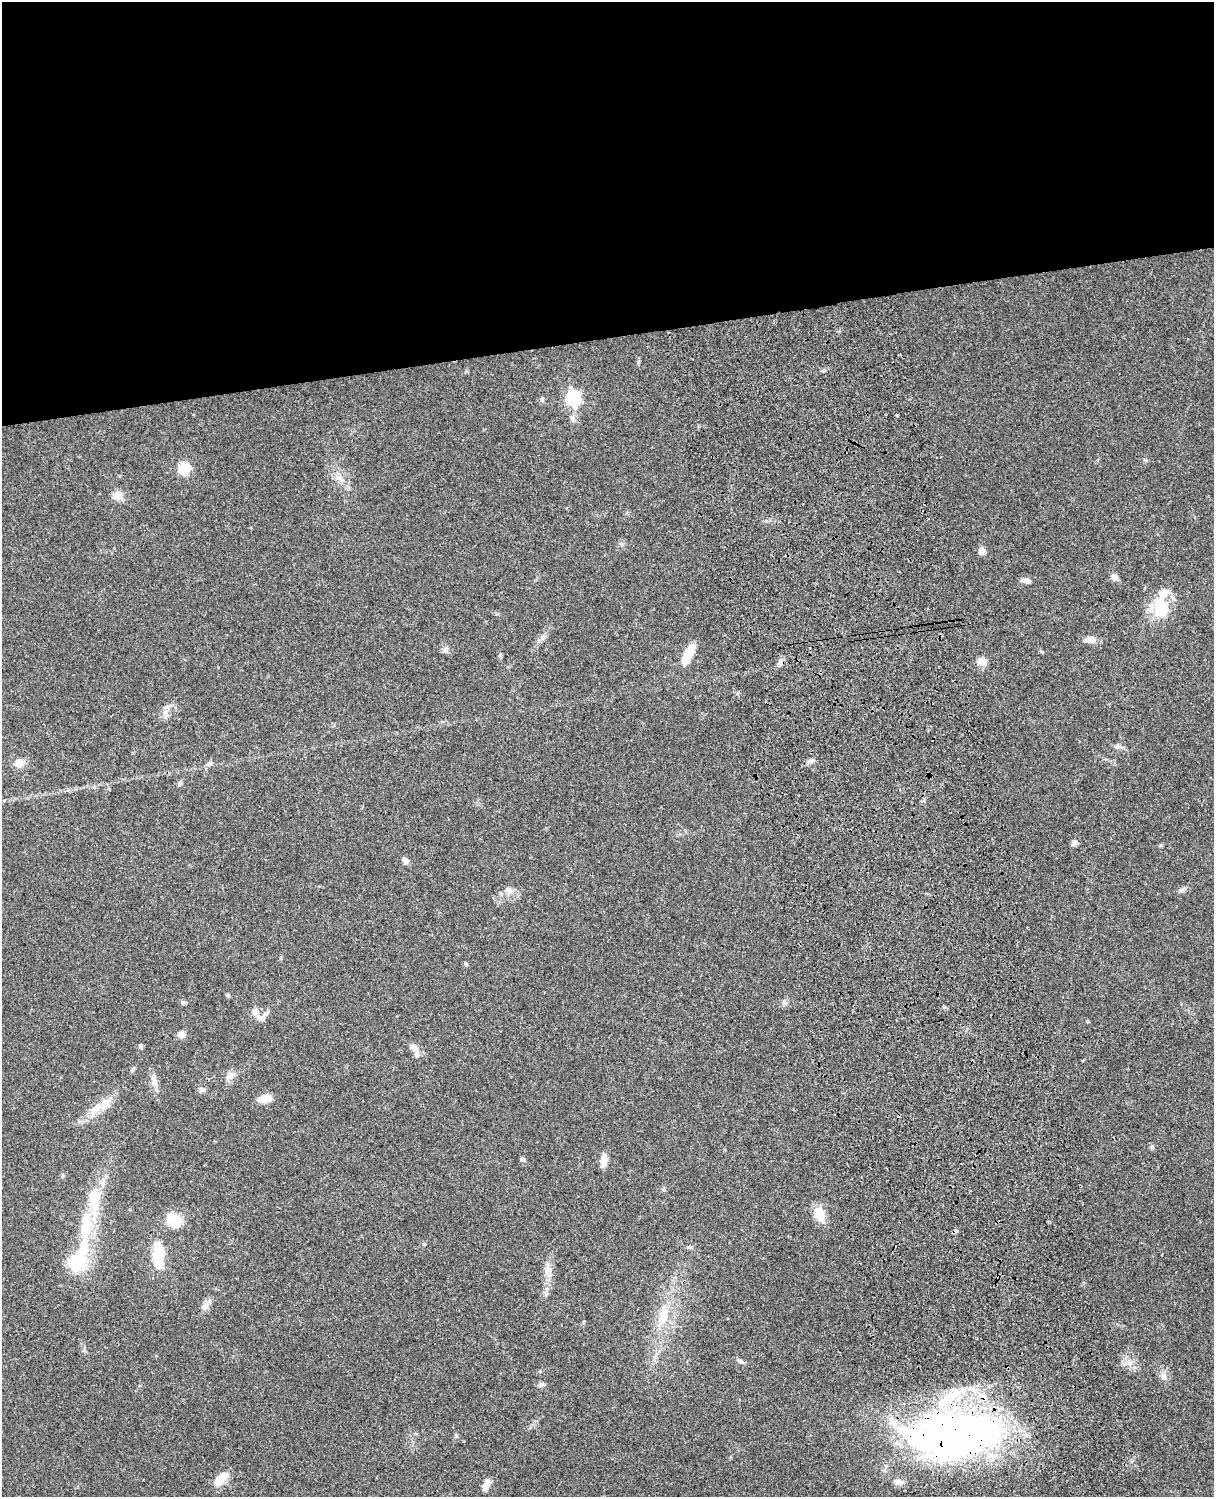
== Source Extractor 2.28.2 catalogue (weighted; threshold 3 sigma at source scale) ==
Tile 2 of 4 x 3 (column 2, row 1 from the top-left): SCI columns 1333-2544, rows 3269-4763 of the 5087 x 4927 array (HDU 1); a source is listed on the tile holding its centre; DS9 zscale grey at full resolution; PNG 1216 x 1499 px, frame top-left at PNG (2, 2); no overlay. Shown black and unused: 23% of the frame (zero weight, under 3 of 4 exposures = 6% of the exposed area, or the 3 px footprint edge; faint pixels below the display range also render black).
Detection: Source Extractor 2.28.2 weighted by HDU 2 'WHT'; one run over the whole footprint, this tile lists its part. Background 0.0867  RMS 0.0062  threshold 0.0278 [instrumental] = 3 sigma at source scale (4.5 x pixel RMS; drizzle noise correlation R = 1.50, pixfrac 1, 0.05/0.05 arcsec/px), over >= 5 px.
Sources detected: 68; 2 inside a brighter object's white glare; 2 cosmic-ray / hot-pixel residue — not listed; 6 inside a brighter listed object's ellipse — not listed separately; the other 58 listed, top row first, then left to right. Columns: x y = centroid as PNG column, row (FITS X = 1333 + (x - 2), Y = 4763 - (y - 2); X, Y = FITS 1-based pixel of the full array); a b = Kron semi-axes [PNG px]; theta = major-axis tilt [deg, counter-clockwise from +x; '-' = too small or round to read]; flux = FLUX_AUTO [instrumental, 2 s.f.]
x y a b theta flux
824 370 5 5 - 0.87
573 398 7 6 - 130
542 399 7 5 89 1.2
897 415 4 3 - 0.87
572 418 9 6 -54 2
184 468 6 6 - 43
118 495 5 5 - 22
982 551 8 7 - 3.5
1114 577 9 7 -31 2.9
1026 580 12 5 -13 2.9
1161 608 25 17 86 24
1090 639 12 7 3 5.7
445 650 8 6 -89 1.7
688 654 23 8 63 15
500 655 6 4 71 0.92
982 661 12 9 -33 3.9
780 663 9 6 45 2.2
1117 747 9 4 0 1.6
811 760 12 5 28 2
19 763 10 9 - 5.7
209 763 10 6 46 1.7
180 783 7 5 63 1.2
1074 843 8 6 41 2.1
405 860 8 6 -52 2.6
509 890 14 8 -26 3.6
1182 890 10 5 25 1.7
466 964 6 4 -47 0.85
227 995 6 4 -45 0.82
944 1007 6 3 -19 0.75
261 1018 13 7 -30 3.1
181 1035 9 8 - 3
141 1046 6 5 - 1.2
413 1048 15 8 -51 5
230 1076 14 8 54 3.7
154 1079 18 7 -84 4.4
202 1089 8 6 -1 1.8
265 1098 17 8 11 6.1
97 1108 25 11 28 11
1152 1147 6 6 - 1.2
523 1159 6 5 - 1.4
604 1160 13 7 84 5.7
664 1189 5 5 - 0.88
819 1212 19 14 -52 8.8
174 1220 14 12 -39 14
86 1225 40 14 84 26
158 1255 30 12 -88 21
548 1269 12 4 -39 2
205 1306 13 9 60 3.9
664 1316 30 13 78 16
740 1361 9 6 -30 1.7
1163 1376 9 9 - 3
542 1384 8 6 12 1.6
416 1434 5 4 - 0.67
954 1435 107 54 1 310
456 1436 6 5 - 0.91
221 1479 20 9 46 9.3
898 1482 13 7 -13 3.4
486 1485 12 7 71 4.8
Overlapping masked pixels (flux is a lower limit): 1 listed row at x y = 954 1435
Unlisted compact peaks at least as high as the median listed source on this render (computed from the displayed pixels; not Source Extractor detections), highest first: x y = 424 1244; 1145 459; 182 1002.